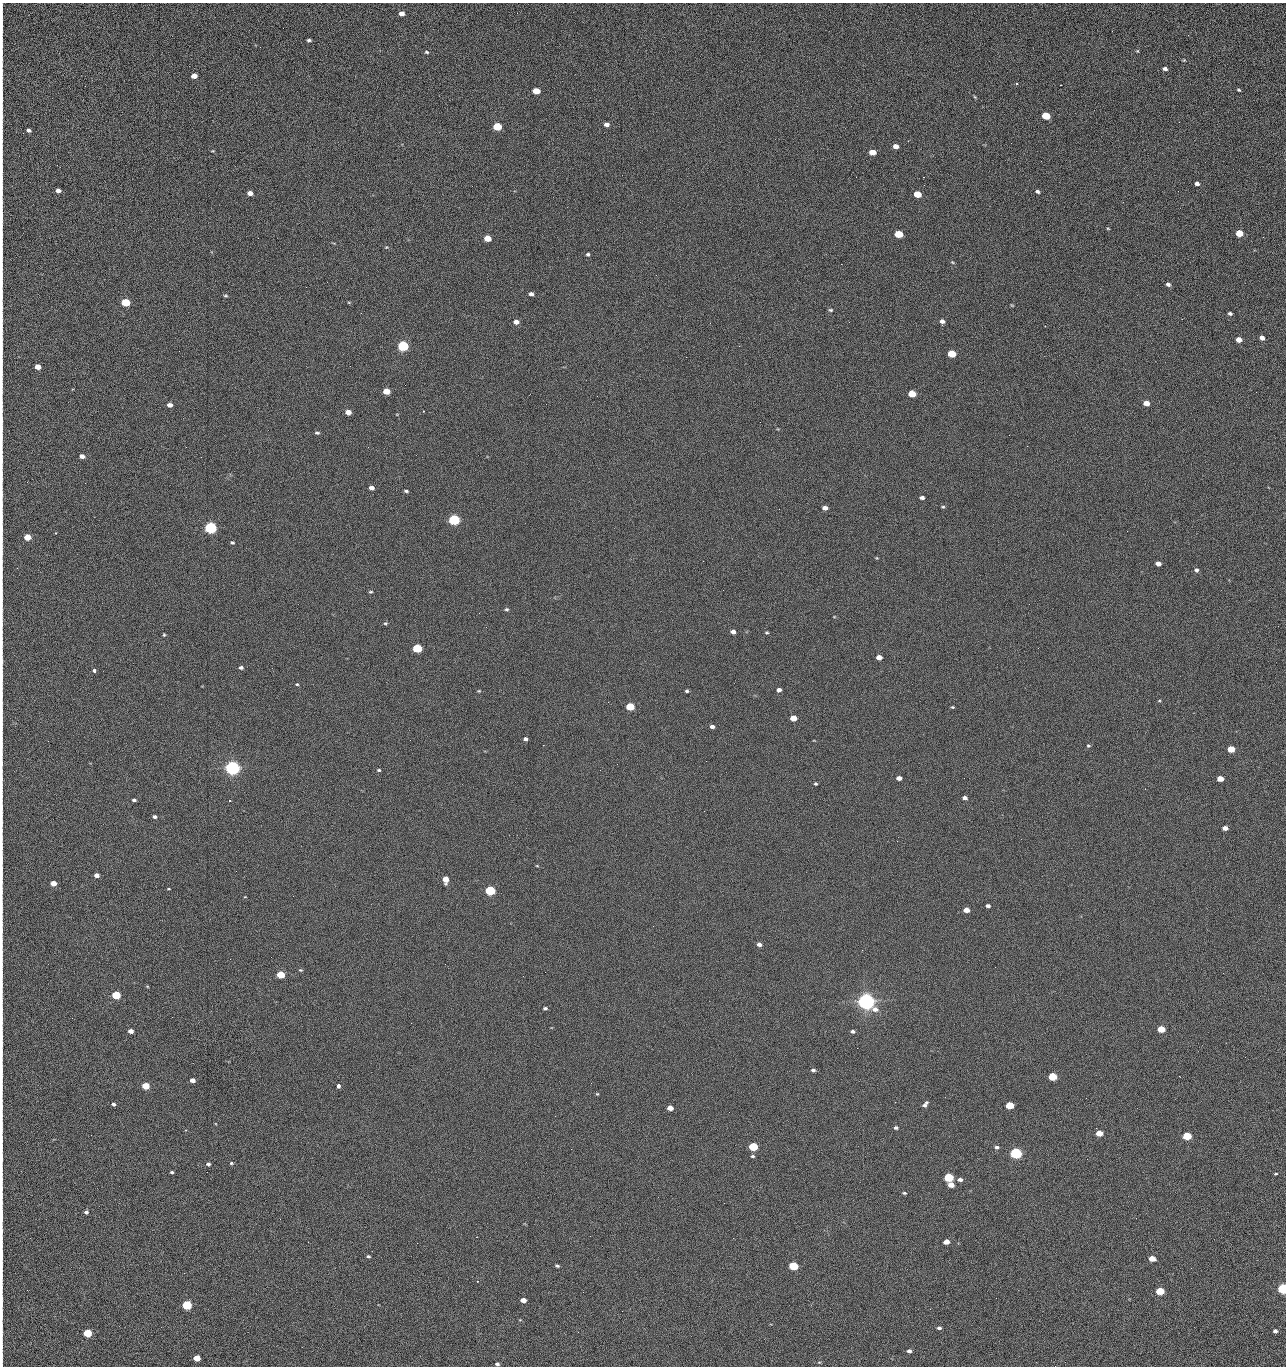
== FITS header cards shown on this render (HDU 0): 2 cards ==
NAXIS1  =                 1284 /fastest changing axis
NAXIS2  =                 1364 /next to fastest changing axis

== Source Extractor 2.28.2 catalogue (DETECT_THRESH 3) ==
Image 1284 x 1364 px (HDU 0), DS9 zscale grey, 1 PNG px = 1 image px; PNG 1288 x 1368 px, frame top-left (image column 1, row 1364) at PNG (2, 3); no overlay
Background 126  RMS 14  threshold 43.3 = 3 sigma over >= 5 px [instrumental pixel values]
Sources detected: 237; all 237 listed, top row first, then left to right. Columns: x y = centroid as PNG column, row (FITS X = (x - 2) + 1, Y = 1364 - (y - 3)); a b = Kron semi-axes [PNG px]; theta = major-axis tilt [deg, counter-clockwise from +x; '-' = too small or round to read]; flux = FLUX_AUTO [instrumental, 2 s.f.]
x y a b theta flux
2 9 15 2 90 2.1e+03
401 14 5 4 - 5.1e+03
2 26 10 3 88 2.0e+03
1188 35 2 2 - 1.8e+03
2 40 12 2 90 2.2e+03
309 40 4 3 - 1.7e+03
1137 51 5 4 - 1.0e+03
2 52 9 2 90 1.6e+03
426 52 5 4 - 1.4e+03
1184 60 4 3 - 8.8e+02
1165 69 5 4 - 2.8e+03
2 72 10 2 90 1.5e+03
194 76 5 4 - 8.8e+03
1017 84 3 3 - 3.2e+03
1239 90 4 3 - 1.1e+03
536 91 5 4 - 2.3e+04
975 97 5 3 - 9.3e+02
2 108 19 2 90 3.8e+03
1046 116 5 4 - 4.5e+04
1179 122 2 2 - 1.2e+03
606 124 5 4 - 3.9e+03
497 127 5 5 - 5.5e+04
29 130 4 3 - 2.7e+03
896 146 5 4 - 6.6e+03
212 151 5 3 - 8.2e+02
872 152 5 4 - 1.6e+04
2 153 7 2 90 9.3e+02
1041 161 2 2 - 1.8e+03
856 177 2 2 - 2.3e+03
923 177 2 2 - 3.0e+04
2 179 13 2 90 2.6e+03
1197 184 4 4 - 3.4e+03
58 190 5 4 - 5.0e+03
1038 191 5 3 - 2.5e+03
250 193 5 4 - 6.2e+03
917 194 5 4 - 2.9e+04
2 221 21 2 90 3.6e+03
1108 228 4 2 - 8.4e+02
1239 233 5 4 - 2.5e+04
899 234 5 4 - 4.2e+04
1263 237 3 2 - 8.6e+02
487 238 5 4 - 2.0e+04
386 247 5 3 - 8.8e+02
2 253 10 2 90 1.9e+03
588 254 4 4 - 1.7e+03
952 262 5 4 - 1.0e+03
841 264 2 2 - 2.7e+04
656 275 2 2 - 6.3e+02
2 276 13 2 90 2.3e+03
1168 284 5 4 - 2.9e+03
306 287 2 2 - 7.4e+02
531 294 4 4 - 3.1e+03
226 295 6 4 5 1.3e+03
2 296 10 2 90 1.7e+03
126 302 5 4 - 5.3e+04
349 302 5 3 - 8.3e+02
1012 305 5 3 - 7.8e+02
830 310 6 4 -1 1.5e+03
1230 313 4 3 - 2.1e+03
942 321 5 4 - 3.9e+03
516 322 5 4 - 5.3e+03
849 322 3 2 - 8.3e+02
710 323 2 2 - 3.4e+03
2 331 15 2 90 2.2e+03
1262 338 5 4 - 4.6e+03
1239 340 5 4 - 1.0e+04
403 346 5 5 - 1.6e+05
739 346 2 2 - 6.1e+02
952 354 5 4 - 4.1e+04
350 366 2 2 - 2.3e+03
38 367 5 4 - 1.1e+04
2 373 10 2 90 1.5e+03
386 391 5 4 - 2.0e+04
1256 392 2 2 - 9.1e+02
912 394 5 4 - 3.4e+04
1146 403 5 4 - 1.0e+04
170 405 5 4 - 5.0e+03
423 411 2 2 - 6.8e+02
348 412 5 4 - 9.7e+03
2 419 9 2 90 1.3e+03
317 433 5 4 - 1.7e+03
1009 435 2 2 - 3.3e+03
1027 446 2 2 - 6.0e+02
186 447 2 2 - 2.9e+03
82 456 5 4 - 5.9e+03
2 459 14 2 90 2.1e+03
85 483 2 2 - 8.9e+02
371 488 5 4 - 5.1e+03
406 491 4 3 - 1.7e+03
922 498 5 3 - 3.2e+03
943 507 5 3 - 1.2e+03
825 508 5 4 - 5.2e+03
779 509 2 2 - 5.2e+02
454 520 5 5 - 2.0e+05
2 528 14 2 90 2.8e+03
211 528 5 5 - 3.3e+05
55 533 2 2 - 8.2e+02
27 537 5 4 - 2.0e+04
232 543 4 4 - 1.5e+03
877 558 4 3 - 9.0e+02
1158 564 5 4 - 5.6e+03
17 568 2 2 - 4.7e+02
1196 570 5 5 - 2.6e+03
371 592 5 3 - 1.2e+03
2 598 14 2 90 2.1e+03
507 609 5 4 - 1.6e+03
834 617 4 3 - 6.8e+02
385 623 5 4 - 1.3e+03
733 632 5 4 - 5.4e+03
767 633 4 4 - 1.2e+03
164 635 4 3 - 1.0e+03
417 648 5 4 - 9.3e+04
879 657 5 4 - 7.6e+03
241 667 5 4 - 2.1e+03
94 671 4 3 - 1.1e+04
2 675 21 2 90 3.6e+03
297 684 4 3 - 1.0e+03
779 690 4 4 - 4.0e+03
479 691 5 3 - 9.6e+02
687 691 3 3 - 1.4e+03
1159 701 5 3 - 9.7e+02
630 706 5 4 - 4.9e+04
952 707 4 3 - 1.1e+03
2 711 7 2 90 1.1e+03
793 718 5 4 - 1.5e+04
712 726 4 3 - 3.5e+03
525 739 4 4 - 2.6e+03
2 745 10 2 90 1.6e+03
543 745 2 2 - 3.3e+03
1088 746 5 4 - 1.2e+03
1231 749 5 4 - 2.7e+04
706 761 2 2 - 2.0e+03
617 764 2 2 - 2.6e+03
232 768 6 5 - 7.0e+05
379 770 4 3 - 1.3e+03
899 778 5 4 - 5.9e+03
1220 779 5 4 - 1.4e+04
816 784 3 3 - 1.4e+03
965 798 4 4 - 4.0e+03
134 800 4 3 - 2.1e+03
229 800 3 2 - 1.1e+03
2 808 10 2 90 1.6e+03
155 817 4 4 - 2.2e+03
1225 828 5 4 - 6.0e+03
897 841 2 2 - 6.5e+02
2 860 13 2 90 2.1e+03
537 866 5 3 - 7.9e+02
96 875 4 4 - 5.5e+03
446 879 5 5 - 1.4e+04
53 883 5 4 - 1.0e+04
168 889 4 2 - 8.1e+02
490 891 5 4 - 1.3e+05
245 897 4 2 - 5.9e+02
988 906 4 3 - 2.8e+03
966 910 5 4 - 9.8e+03
759 944 5 4 - 3.8e+03
2 965 10 2 90 1.5e+03
300 970 5 3 - 1.3e+03
280 975 5 4 - 3.4e+04
523 976 2 2 - 2.1e+03
116 995 5 4 - 5.5e+04
866 1002 6 5 - 1.1e+06
545 1008 4 3 - 2.0e+03
2 1018 9 2 90 1.3e+03
411 1023 2 2 - 5.4e+03
1161 1029 5 4 - 3.0e+04
131 1031 4 4 - 6.3e+03
853 1031 5 3 - 2.1e+03
2 1044 9 2 90 1.6e+03
857 1048 2 2 - 1.3e+03
1245 1057 2 2 - 1.8e+03
2 1070 9 2 90 1.1e+03
813 1070 5 4 - 2.3e+03
1052 1076 5 4 - 4.9e+04
1179 1076 2 2 - 2.7e+03
192 1080 4 4 - 6.3e+03
145 1086 5 4 - 3.2e+04
338 1086 3 3 - 1.1e+04
597 1094 4 4 - 9.9e+02
113 1104 4 4 - 1.9e+03
925 1104 7 4 53 2.9e+03
1010 1105 5 4 - 4.5e+04
670 1108 5 4 - 9.1e+03
729 1112 2 2 - 8.5e+02
2 1128 10 2 90 1.5e+03
896 1128 5 4 - 1.9e+03
1099 1133 5 4 - 1.7e+04
91 1135 2 2 - 2.5e+03
1187 1136 5 4 - 6.0e+04
753 1147 5 4 - 8.0e+04
997 1147 5 4 - 2.4e+03
571 1149 2 2 - 9.8e+02
1016 1153 5 5 - 2.8e+05
753 1156 5 4 - 1.6e+03
2 1157 17 2 90 2.4e+03
1087 1159 2 2 - 1.0e+03
231 1163 4 4 - 1.3e+03
208 1164 4 4 - 2.4e+03
172 1172 4 3 - 1.4e+03
1276 1174 4 3 - 1.1e+03
948 1177 5 4 - 8.7e+04
960 1180 5 4 - 3.7e+03
951 1185 5 4 - 9.9e+03
904 1193 5 3 - 1.4e+03
2 1195 6 2 90 1.1e+03
86 1212 4 4 - 2.3e+03
2 1217 14 2 90 2.2e+03
280 1219 2 2 - 2.2e+03
476 1237 2 2 - 8.9e+03
308 1242 3 2 - 1.9e+03
946 1242 5 4 - 8.9e+03
417 1243 2 2 - 5.5e+03
2 1255 17 2 90 2.8e+03
368 1256 4 3 - 1.5e+03
1152 1259 5 4 - 1.4e+04
557 1266 4 3 - 1.7e+03
793 1266 5 4 - 8.2e+04
1283 1289 5 4 - 1.9e+05
1160 1291 5 4 - 4.7e+04
583 1292 2 2 - 5.0e+02
996 1298 2 2 - 2.7e+03
2 1299 12 2 90 1.9e+03
523 1300 5 4 - 7.9e+03
187 1305 5 4 - 1.0e+05
622 1311 2 2 - 7.0e+02
2 1314 12 2 90 1.8e+03
939 1328 4 3 - 2.1e+03
1275 1331 4 4 - 3.2e+03
578 1332 2 2 - 3.5e+03
2 1333 12 2 90 1.9e+03
87 1333 5 4 - 5.5e+04
909 1351 4 3 - 3.3e+03
197 1358 5 4 - 1.9e+04
2 1359 9 2 90 1.2e+03
819 1362 5 3 - 9.3e+02
497 1364 4 3 - 2.0e+03
1055 1366 2 2 - 2.2e+03
At the frame edge (FLAGS 8, measured only in part): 38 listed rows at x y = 2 9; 2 26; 2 40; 2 52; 2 72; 2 108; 2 153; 2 179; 2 221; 2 253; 2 276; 2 296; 2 331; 2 373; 2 419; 2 459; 2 528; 2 598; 2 675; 2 711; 2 745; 2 808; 2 860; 2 965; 2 1018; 2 1044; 2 1070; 2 1128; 2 1157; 2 1195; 2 1217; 2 1255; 1283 1289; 2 1299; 2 1314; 2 1333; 2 1359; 1055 1366

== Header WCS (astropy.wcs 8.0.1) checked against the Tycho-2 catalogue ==
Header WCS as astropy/WCSLIB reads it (CRVAL/CRPIX/CD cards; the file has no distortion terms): RA---TAN/DEC--TAN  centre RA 15:41:40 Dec +51:59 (235.42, +51.99 deg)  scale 1.26 arcsec/px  FOV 26.9' x 28.5'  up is +92 deg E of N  parity flipped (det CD > 0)
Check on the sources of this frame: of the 60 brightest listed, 11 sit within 2.0 arcsec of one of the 11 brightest Tycho-2 stars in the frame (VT <= 12.29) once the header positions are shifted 0.27 arcsec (0.19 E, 0.19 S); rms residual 0.96 arcsec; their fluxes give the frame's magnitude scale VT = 24.59 - 2.5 log10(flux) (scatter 0.15 mag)
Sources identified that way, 11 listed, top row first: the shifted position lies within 2.0 arcsec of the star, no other Tycho-2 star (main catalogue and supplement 1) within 4.0 arcsec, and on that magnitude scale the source's flux lands within +1.5 / -3 mag of the star's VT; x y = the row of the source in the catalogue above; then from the Tycho-2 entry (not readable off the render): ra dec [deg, ICRS J2000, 3 dp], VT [Tycho-2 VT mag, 2 dp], TYC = Tycho-2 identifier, HIP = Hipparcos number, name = IAU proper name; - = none
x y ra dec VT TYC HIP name
403 346 235.614 +52.064 11.61 3489-1132-1 - -
454 520 235.514 +52.049 11.19 3489-1407-1 - -
211 528 235.515 +52.133 11.12 3489-1380-1 - -
232 768 235.378 +52.130 9.31 3489-1322-1 76850 -
490 891 235.303 +52.042 11.52 3489-958-1 - -
866 1002 235.232 +51.912 9.59 3489-824-1 - -
1016 1153 235.143 +51.862 10.97 3489-1016-1 - -
948 1177 235.131 +51.886 12.29 3489-908-1 - -
793 1266 235.084 +51.941 11.45 3489-1346-1 - -
1283 1289 235.062 +51.771 11.53 3489-1453-1 - -
187 1305 235.075 +52.152 11.74 3489-912-1 - -